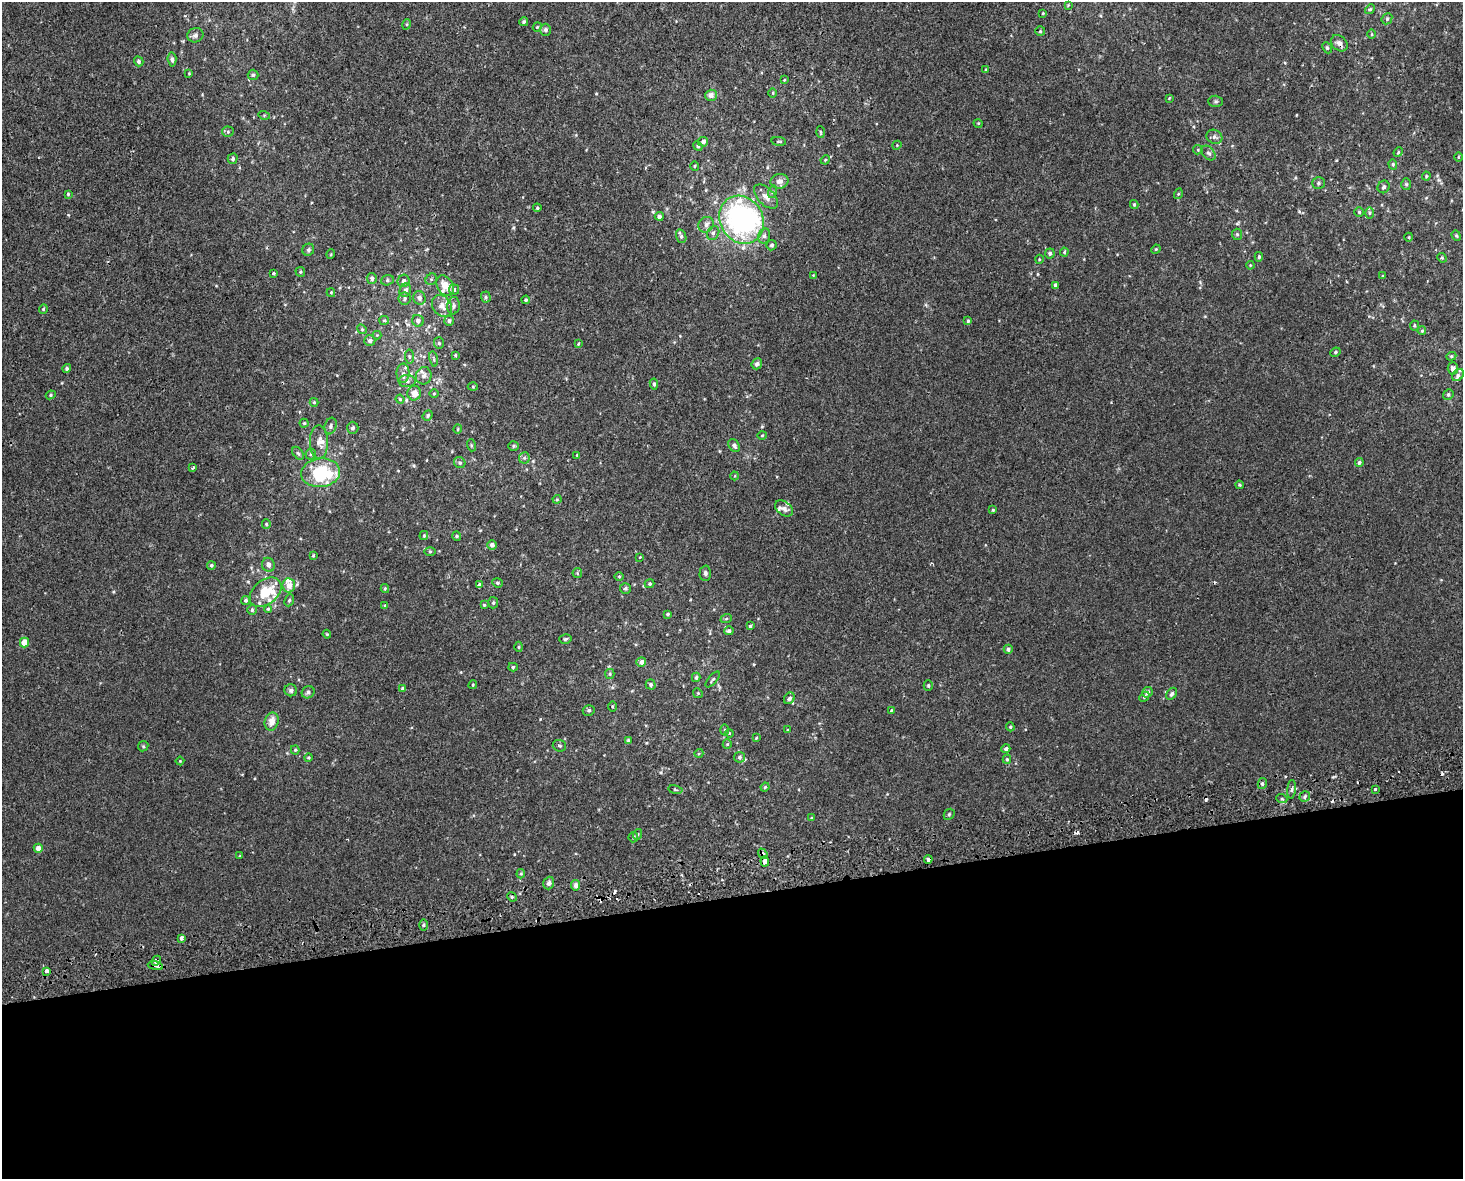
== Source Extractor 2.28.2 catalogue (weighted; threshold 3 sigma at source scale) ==
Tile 11 of 3 x 4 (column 2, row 4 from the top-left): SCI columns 1484-2944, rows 42-1218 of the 4470 x 4790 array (HDU 1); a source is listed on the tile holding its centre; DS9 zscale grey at full resolution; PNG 1465 x 1181 px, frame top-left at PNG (2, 2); each listed source drawn as its Kron ellipse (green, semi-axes under 4 px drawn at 4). Shown black and unused: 24% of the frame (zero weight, under 2 of 3 exposures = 2% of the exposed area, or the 3 px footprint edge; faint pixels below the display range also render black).
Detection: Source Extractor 2.28.2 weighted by HDU 2 'WHT'; one run over the whole footprint, this tile lists its part. Background 3.92e-04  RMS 0.0028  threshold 0.0127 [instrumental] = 3 sigma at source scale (4.5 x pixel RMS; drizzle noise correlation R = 1.50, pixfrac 1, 0.0396/0.0396 arcsec/px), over >= 5 px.
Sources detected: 262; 8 cosmic-ray / hot-pixel residue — neither listed nor drawn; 12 inside a brighter listed object's ellipse — not listed separately; the other 242 listed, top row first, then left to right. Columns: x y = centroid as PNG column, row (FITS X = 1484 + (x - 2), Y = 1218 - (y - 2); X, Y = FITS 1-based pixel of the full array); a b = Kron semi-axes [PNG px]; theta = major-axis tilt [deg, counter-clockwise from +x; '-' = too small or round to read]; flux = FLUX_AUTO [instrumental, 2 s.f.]
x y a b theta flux
1068 5 4 4 - 0.25
1370 9 5 4 - 0.38
1043 13 3 3 - 0.28
1387 19 6 5 - 0.44
524 22 4 4 - 0.5
407 24 5 3 - 0.29
537 27 4 3 - 0.24
546 30 6 5 - 0.72
1040 31 5 5 - 0.35
1372 34 5 3 - 0.24
195 35 8 7 - 0.88
1339 43 9 7 -40 1.3
1327 48 6 4 -67 0.42
172 59 7 4 -85 0.65
139 61 5 4 - 0.6
986 70 4 3 - 0.24
189 73 4 3 - 0.22
253 75 5 5 - 0.46
784 80 4 3 - 0.21
773 93 5 3 - 0.25
711 95 6 5 - 1.6
1169 98 3 3 - 0.2
1216 101 7 5 0 0.5
264 115 6 3 -17 0.29
978 123 5 3 - 0.2
228 132 5 5 - 0.43
820 132 6 3 -88 0.29
1214 137 8 7 - 0.88
779 141 7 3 -8 0.33
703 142 5 5 - 0.95
897 145 5 3 - 0.25
698 146 5 4 - 0.37
1198 150 5 4 - 0.31
1398 152 5 4 - 0.33
1208 153 8 5 -47 0.73
1458 157 4 3 - 0.24
233 159 5 5 - 0.67
825 160 5 3 - 0.25
1393 164 5 4 - 0.36
695 166 5 3 - 0.27
1426 176 4 4 - 0.27
779 181 9 7 10 1.7
1318 183 6 5 - 0.6
1406 184 6 5 - 0.41
1384 187 6 5 - 0.65
772 192 6 4 71 0.49
68 194 4 4 - 0.29
1178 194 5 3 - 0.25
766 197 15 8 -46 2
1134 204 4 3 - 0.45
537 208 4 4 - 0.32
1359 212 5 5 - 0.41
1370 213 6 4 89 0.39
659 216 4 4 - 0.95
742 220 25 21 -59 72
706 225 8 7 - 1.2
713 233 7 6 - 0.77
1237 234 6 5 - 0.45
681 236 7 5 -75 0.62
764 236 7 6 - 0.86
1456 236 5 4 - 0.34
1409 237 4 3 - 0.22
772 245 5 5 - 0.55
1156 249 5 4 - 0.3
308 250 6 5 - 0.55
1064 252 4 4 - 0.3
1050 253 5 5 - 0.62
331 254 5 3 - 0.23
1259 257 5 4 - 0.39
1442 258 5 4 - 0.29
1039 259 4 3 - 0.21
1250 265 4 3 - 0.23
300 272 5 4 - 0.41
274 273 3 3 - 0.36
813 275 4 4 - 0.21
1382 276 4 2 - 0.17
372 278 5 5 - 0.76
431 279 6 5 - 0.49
387 280 6 5 - 0.5
404 281 6 6 - 0.96
1055 285 4 3 - 0.51
445 286 11 8 -60 4.9
454 289 5 5 - 0.71
405 290 7 5 67 1.1
331 293 4 4 - 0.27
486 297 5 5 - 0.44
419 298 7 6 - 0.94
405 299 6 6 - 0.6
526 300 4 4 - 0.4
442 306 11 9 -55 2.4
453 306 9 6 82 0.84
43 309 5 4 - 0.32
384 320 5 4 - 0.36
418 321 6 5 - 1.1
449 321 5 5 - 0.75
968 321 4 3 - 0.37
1414 326 5 4 - 0.37
362 329 5 4 - 0.39
1422 331 4 3 - 0.33
377 335 4 4 - 0.25
370 341 5 5 - 0.92
439 343 6 5 - 0.48
578 344 3 3 - 0.62
1335 352 5 4 - 0.41
455 355 4 3 - 0.28
409 356 7 4 -83 0.48
1451 356 5 4 - 0.39
433 359 8 4 -81 0.48
757 364 6 5 - 0.72
67 368 4 4 - 0.54
1453 368 6 5 - 1.2
403 373 9 6 90 1.2
1458 375 7 5 49 0.77
424 376 9 8 - 1.3
407 381 8 6 -1 1
654 384 5 4 - 0.57
473 387 5 3 - 0.27
414 393 7 7 - 2.2
434 394 5 3 - 0.26
51 395 5 4 - 0.36
1448 395 5 5 - 0.53
400 399 4 4 - 0.41
314 402 4 4 - 0.26
428 416 5 4 - 0.47
304 423 4 4 - 0.32
331 426 8 6 73 0.8
353 428 6 6 - 0.7
458 429 4 4 - 0.29
762 435 4 3 - 0.24
319 442 16 9 -89 2.5
471 445 6 4 -72 0.34
734 445 7 5 -50 0.83
513 446 5 4 - 0.4
298 453 7 4 -53 0.49
311 454 6 5 - 0.52
577 455 4 3 - 0.21
524 458 6 5 - 0.61
1359 462 4 4 - 0.61
460 463 6 5 - 0.52
193 468 4 2 - 0.5
320 473 19 14 6 17
735 476 4 3 - 0.21
1239 485 4 3 - 0.35
557 499 4 4 - 0.29
784 508 10 7 -36 1.3
993 510 4 3 - 0.29
266 524 5 4 - 0.36
424 535 4 4 - 0.36
457 536 5 4 - 0.32
492 545 5 5 - 1.2
430 551 5 3 - 0.28
313 555 4 3 - 0.3
640 557 3 2 - 0.16
211 565 4 4 - 0.52
268 565 7 6 - 1.1
577 573 5 4 - 0.36
705 573 7 6 - 0.77
619 576 5 3 - 0.28
497 583 5 4 - 0.43
650 584 5 4 - 0.35
289 585 7 6 - 2.2
480 585 4 3 - 1.6
385 588 4 4 - 0.29
625 588 5 5 - 0.49
266 592 18 12 38 8
246 600 4 4 - 0.54
289 600 6 4 67 0.39
493 603 5 5 - 0.41
484 605 3 3 - 0.29
385 606 4 4 - 0.38
268 609 4 4 - 0.36
252 610 5 5 - 0.44
668 614 4 3 - 0.41
726 619 6 3 20 0.34
750 626 4 4 - 0.43
729 631 5 4 - 0.69
327 634 4 3 - 0.25
565 639 6 4 16 0.44
24 643 5 4 - 3.6
519 647 5 3 - 0.29
1008 649 5 4 - 0.78
641 662 5 5 - 1.4
513 667 5 4 - 0.44
610 674 5 4 - 0.34
696 677 5 4 - 0.59
713 679 10 3 50 0.42
651 684 5 4 - 0.62
473 685 4 3 - 0.29
928 685 5 4 - 0.37
403 688 4 4 - 0.59
291 690 6 6 - 0.81
308 692 7 5 37 0.84
1147 692 5 5 - 1.3
698 693 5 4 - 0.32
1172 694 6 4 56 0.69
1144 697 6 4 47 0.39
789 698 6 5 - 0.8
612 706 5 3 - 0.27
589 710 6 5 - 0.53
891 710 4 3 - 0.25
272 722 9 7 76 2.3
1010 727 4 4 - 0.36
725 730 5 3 - 0.3
788 730 3 3 - 0.3
729 733 4 3 - 0.23
756 738 4 3 - 0.24
628 740 4 4 - 0.29
727 744 5 4 - 0.32
143 746 5 5 - 0.39
559 746 7 5 -18 0.53
1006 749 4 4 - 0.8
295 750 4 4 - 0.38
699 753 4 3 - 0.27
740 757 5 5 - 0.6
308 758 4 4 - 0.36
1007 759 4 4 - 0.37
180 761 4 4 - 0.23
1262 784 5 4 - 0.61
765 787 4 4 - 0.4
1292 789 9 4 85 0.56
1375 789 3 3 - 1.2
675 790 7 3 -10 0.35
1305 796 6 5 - 0.61
1282 799 5 3 - 0.31
949 814 6 5 - 0.4
811 818 4 3 - 0.34
638 834 5 3 - 0.29
633 837 5 4 - 0.33
38 848 4 4 - 1.6
763 854 5 4 - 0.53
240 856 3 3 - 0.26
928 859 4 4 - 1.6
765 861 5 3 - 5.2
521 874 5 4 - 0.32
549 883 6 5 - 0.86
576 885 5 4 - 1.4
512 897 5 4 - 0.37
423 925 6 4 89 0.36
182 938 3 3 - 3
156 961 5 3 - 3.1
155 966 8 3 -11 2
47 971 4 3 - 0.98
Overlapping masked pixels (flux is a lower limit): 7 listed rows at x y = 1339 43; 480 585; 763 854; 928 859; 765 861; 156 961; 155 966